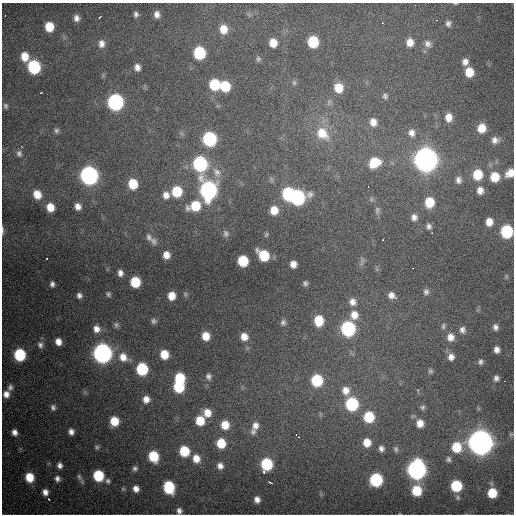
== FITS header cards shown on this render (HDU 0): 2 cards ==
NAXIS1  =                  512 / Axis length
NAXIS2  =                  512 / Axis length

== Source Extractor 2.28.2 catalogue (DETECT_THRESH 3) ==
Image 512 x 512 px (HDU 0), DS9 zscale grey, 1 PNG px = 1 image px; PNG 516 x 516 px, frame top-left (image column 1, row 512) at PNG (2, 3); no overlay
Background 5270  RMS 76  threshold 227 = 3 sigma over >= 5 px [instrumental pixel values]
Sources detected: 175; all 175 listed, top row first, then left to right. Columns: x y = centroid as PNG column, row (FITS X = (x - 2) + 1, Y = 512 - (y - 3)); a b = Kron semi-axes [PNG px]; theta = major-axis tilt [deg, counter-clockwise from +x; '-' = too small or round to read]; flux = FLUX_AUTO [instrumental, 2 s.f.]
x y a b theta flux
455 3 5 3 - 5.1e+03
136 14 7 6 - 1.5e+04
157 14 8 6 -86 2.7e+04
100 17 4 2 - 6.6e+03
76 18 7 6 - 2.5e+04
436 20 3 2 - 5.4e+03
382 22 3 2 - 1.3e+04
448 23 8 7 - 1.7e+04
49 27 8 7 - 1.1e+05
223 29 9 8 - 6.5e+04
313 42 8 8 - 2.2e+05
410 42 9 8 - 4.4e+04
273 43 8 7 - 6.8e+04
101 44 11 8 -83 3.3e+04
428 44 10 9 - 2.6e+04
199 53 9 8 - 3.4e+05
25 56 10 8 -76 7.2e+04
258 59 7 6 - 1.0e+04
465 62 8 7 - 2.8e+04
34 67 9 8 - 4.4e+05
137 67 7 6 - 2.8e+04
469 72 8 7 - 9.5e+04
294 83 7 5 69 1.0e+04
215 84 8 8 - 2.0e+05
225 86 9 8 - 1.5e+05
338 88 10 9 - 9.4e+04
40 93 3 2 - 4.2e+03
385 96 8 7 - 1.4e+04
115 102 9 9 - 1.0e+06
5 106 7 6 - 1.2e+04
448 117 10 8 87 5.0e+04
373 122 10 8 -79 4.1e+04
481 128 9 8 - 8.6e+04
56 130 7 6 - 1.2e+04
322 133 19 14 -46 1.2e+05
412 133 10 9 - 3.3e+04
209 139 9 8 - 5.8e+05
495 140 10 9 - 3.3e+04
21 146 3 2 - 4.5e+03
19 153 9 7 -76 1.6e+04
426 159 12 11 - 4.2e+06
374 163 11 10 - 1.4e+05
200 164 10 9 - 6.2e+05
217 172 16 11 -58 5.6e+04
510 173 10 8 49 5.6e+04
89 175 10 9 - 1.8e+06
478 175 10 9 - 1.4e+05
495 177 10 9 - 1.1e+05
458 180 9 8 - 2.5e+04
133 184 9 8 - 1.3e+05
368 186 2 2 - 4.0e+03
208 190 11 9 -82 1.4e+06
480 190 9 8 - 3.7e+04
177 191 9 8 - 1.8e+05
37 194 9 8 - 6.6e+04
288 194 9 8 - 3.9e+05
166 195 10 9 - 3.7e+04
297 197 10 9 - 7.6e+05
371 199 6 4 -72 8.4e+03
429 202 9 8 - 1.3e+05
78 206 7 6 - 3.1e+04
195 206 12 9 18 1.6e+05
50 207 8 7 - 6.9e+04
274 210 8 7 - 6.7e+04
377 210 11 6 90 1.7e+04
414 217 9 8 - 2.7e+04
489 222 8 7 - 5.0e+04
429 226 7 6 - 1.7e+04
2 230 12 3 -89 1.2e+04
507 231 9 8 - 3.9e+05
226 233 10 7 -77 1.7e+04
432 233 2 2 - 4.3e+03
149 237 11 7 -64 2.2e+04
382 240 3 3 - 1.7e+04
154 241 11 7 -64 2.0e+04
166 255 7 6 - 4.2e+04
263 255 10 7 -46 1.8e+05
47 259 3 3 - 9.2e+03
362 260 11 5 79 1.5e+04
243 261 8 7 - 1.9e+05
293 264 6 6 - 3.5e+04
413 268 3 2 - 8.6e+03
120 273 7 6 - 2.4e+04
506 276 7 4 89 7.9e+03
135 282 8 7 - 1.7e+05
305 283 6 5 - 1.2e+04
52 284 6 4 89 1.6e+04
426 292 8 7 - 1.6e+04
108 294 7 6 - 1.1e+04
79 295 7 7 - 1.9e+04
391 295 8 7 - 3.0e+04
171 296 7 6 - 6.2e+04
353 302 9 9 - 3.4e+04
354 315 11 9 -83 5.8e+04
154 321 7 7 - 1.3e+04
319 321 9 8 - 1.3e+05
283 323 8 7 - 1.7e+04
116 325 7 6 - 1.3e+04
443 326 9 5 84 1.2e+04
495 327 8 7 - 2.1e+04
96 329 9 8 - 3.7e+04
348 329 9 8 - 7.0e+05
462 330 8 8 - 2.2e+04
206 336 7 7 - 7.2e+04
244 337 8 8 - 4.6e+04
450 337 10 9 - 4.3e+04
58 342 6 6 - 3.7e+04
40 345 9 7 -64 1.9e+04
497 350 6 5 - 2.6e+04
102 353 10 9 - 2.3e+06
164 354 8 7 - 9.1e+04
20 355 8 8 - 3.2e+05
123 357 13 10 -38 6.4e+04
451 357 9 8 - 3.2e+04
480 362 7 6 - 1.4e+04
142 369 8 8 - 3.1e+05
430 371 7 5 -15 9.9e+03
208 376 9 8 - 2.1e+04
180 378 8 8 - 2.0e+05
496 378 7 6 - 1.8e+04
317 380 9 8 - 2.9e+05
10 387 9 7 81 2.2e+04
179 387 8 8 - 2.0e+05
346 390 11 9 -85 4.9e+04
418 390 4 4 - 6.7e+03
6 394 8 7 - 3.7e+04
146 399 8 7 - 3.7e+04
352 404 9 8 - 4.2e+05
53 407 8 6 -86 1.6e+04
422 407 7 6 - 1.2e+04
207 413 10 9 - 6.8e+04
369 417 9 8 - 1.9e+05
114 421 8 7 - 1.0e+05
200 421 9 8 - 1.2e+05
420 423 9 8 - 5.2e+04
225 425 10 9 - 8.4e+04
255 425 12 10 63 4.5e+04
15 432 7 6 - 2.7e+04
71 432 6 5 - 2.4e+04
253 432 9 9 - 2.5e+04
297 436 7 3 -45 7.1e+03
367 442 8 7 - 6.5e+04
480 442 12 11 - 4.6e+06
221 443 10 9 - 1.2e+05
97 447 7 6 - 1.0e+04
456 447 10 10 - 1.5e+05
381 449 7 6 - 2.0e+04
396 449 8 6 -71 1.2e+04
184 451 8 8 - 1.8e+05
153 456 9 7 -68 1.8e+05
196 459 10 8 -73 5.7e+04
448 459 8 7 - 1.5e+04
266 464 9 8 - 3.1e+05
60 465 6 6 - 2.1e+04
220 466 8 8 - 2.9e+04
135 468 6 6 - 1.3e+04
416 470 10 9 - 2.3e+06
98 476 8 7 - 2.3e+05
29 477 8 7 - 1.1e+05
79 477 12 6 -60 1.7e+04
57 479 7 6 - 2.1e+04
376 480 8 8 - 4.5e+05
108 481 8 7 - 1.5e+04
271 483 5 2 - 1.2e+04
456 486 8 8 - 2.6e+05
169 487 10 8 -78 2.4e+05
123 489 6 6 - 7.8e+03
136 489 7 6 - 3.1e+04
417 491 9 8 - 1.6e+05
45 492 7 6 - 3.0e+04
492 493 7 7 - 1.4e+05
457 497 7 6 - 1.1e+04
49 499 3 2 - 4.0e+03
257 500 6 5 - 2.6e+04
179 511 6 5 - 1.8e+04
At the frame edge (FLAGS 8, measured only in part): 5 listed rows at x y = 455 3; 510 173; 2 230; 507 231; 179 511